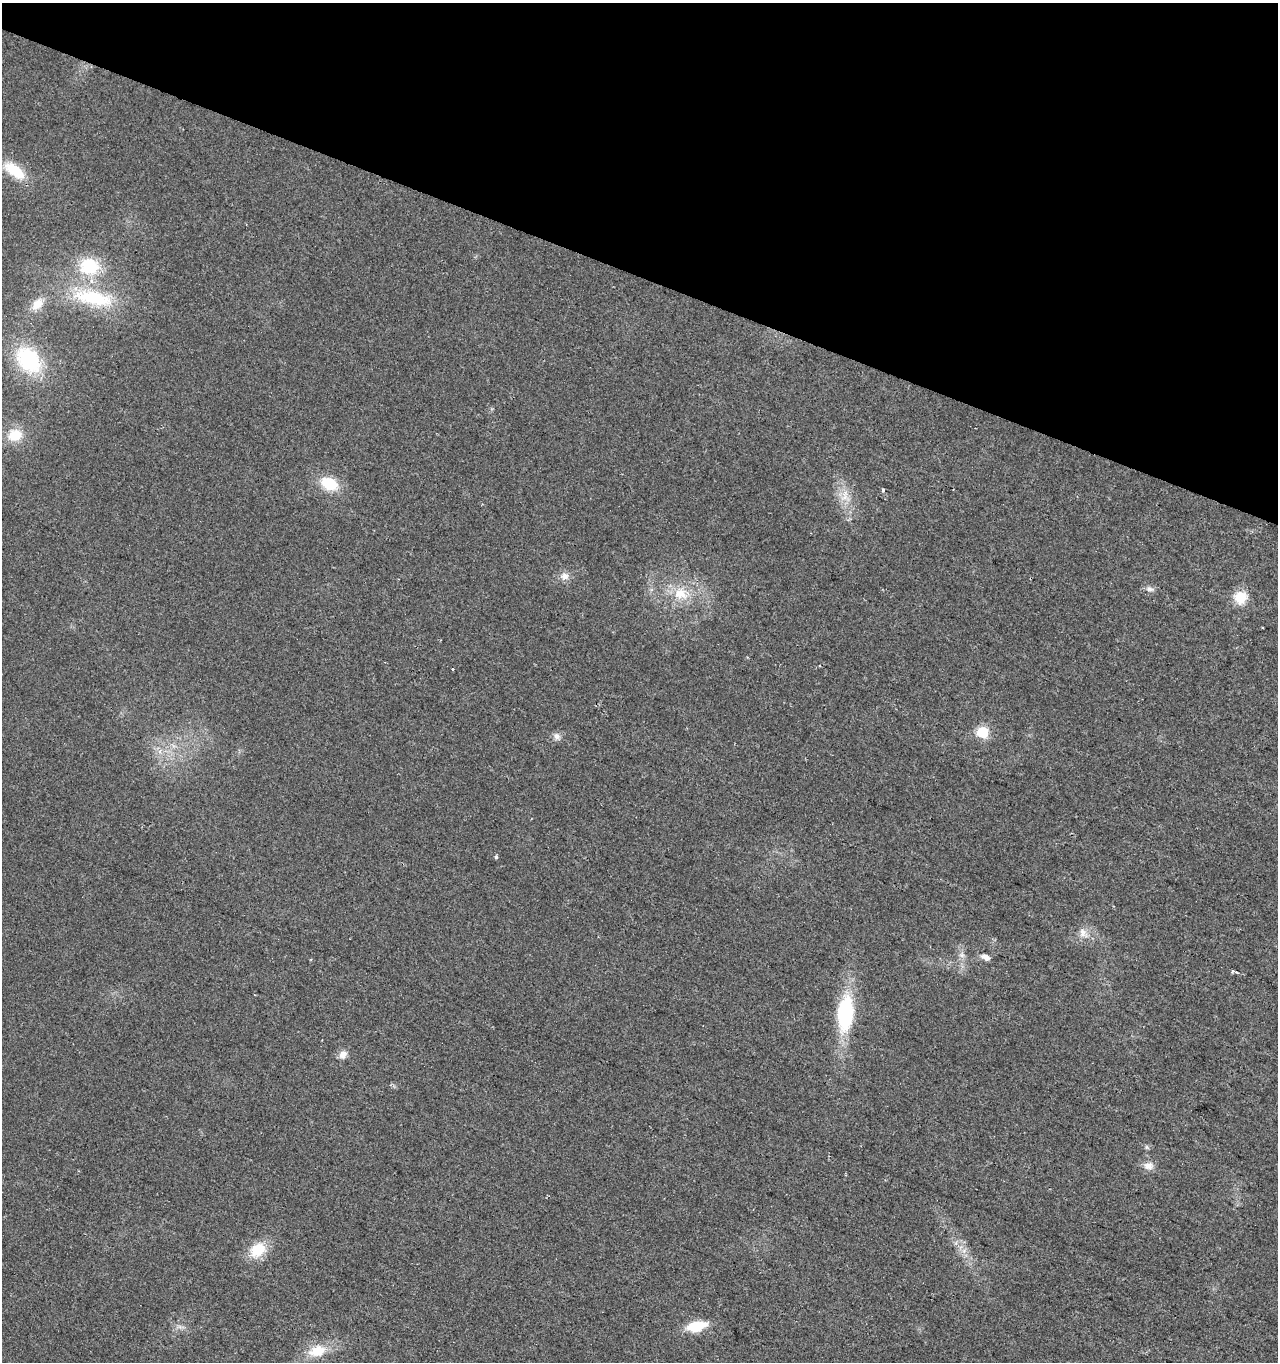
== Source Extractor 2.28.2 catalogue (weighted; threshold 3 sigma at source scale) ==
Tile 2 of 4 x 4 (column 2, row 1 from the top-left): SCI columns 1555-2830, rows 4080-5439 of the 5596 x 5447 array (HDU 1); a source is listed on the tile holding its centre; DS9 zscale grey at full resolution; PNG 1280 x 1364 px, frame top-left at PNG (2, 3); no overlay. Shown black and unused: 20% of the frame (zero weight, under 2 of 3 exposures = <1% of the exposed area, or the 3 px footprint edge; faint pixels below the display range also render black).
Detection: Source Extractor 2.28.2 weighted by HDU 2 'WHT'; one run over the whole footprint, this tile lists its part. Background 0.0179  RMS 0.0078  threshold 0.0351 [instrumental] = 3 sigma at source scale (4.5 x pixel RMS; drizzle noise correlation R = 1.50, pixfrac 1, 0.0396/0.0396 arcsec/px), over >= 5 px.
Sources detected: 29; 2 cosmic-ray / hot-pixel residue — not listed; the other 27 listed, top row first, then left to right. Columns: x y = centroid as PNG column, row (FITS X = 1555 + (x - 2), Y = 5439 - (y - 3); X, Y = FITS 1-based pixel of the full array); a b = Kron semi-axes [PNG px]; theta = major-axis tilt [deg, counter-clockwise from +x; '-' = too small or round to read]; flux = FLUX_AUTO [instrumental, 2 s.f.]
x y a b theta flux
14 170 29 13 -37 25
89 266 22 18 -6 38
93 298 59 20 -12 62
37 304 19 12 47 12
29 360 27 19 -50 74
15 435 17 14 8 19
329 484 19 13 -25 24
883 490 3 3 - 2.4
844 497 18 8 -21 8.1
564 576 13 10 -9 5.4
1149 589 11 7 -17 3.3
681 594 22 18 -24 21
1240 597 15 14 - 17
983 732 6 6 - 52
557 736 9 8 - 3.8
496 857 3 3 - 8.1
1082 933 13 9 88 6.1
962 955 8 6 -20 2.7
985 957 10 6 -28 4.5
845 1013 32 14 85 77
343 1054 11 9 52 5.3
1148 1166 12 10 -4 6.3
258 1250 19 15 39 23
964 1251 7 6 - 3.3
696 1326 18 9 12 25
180 1327 7 4 -19 2.1
317 1351 23 14 16 19